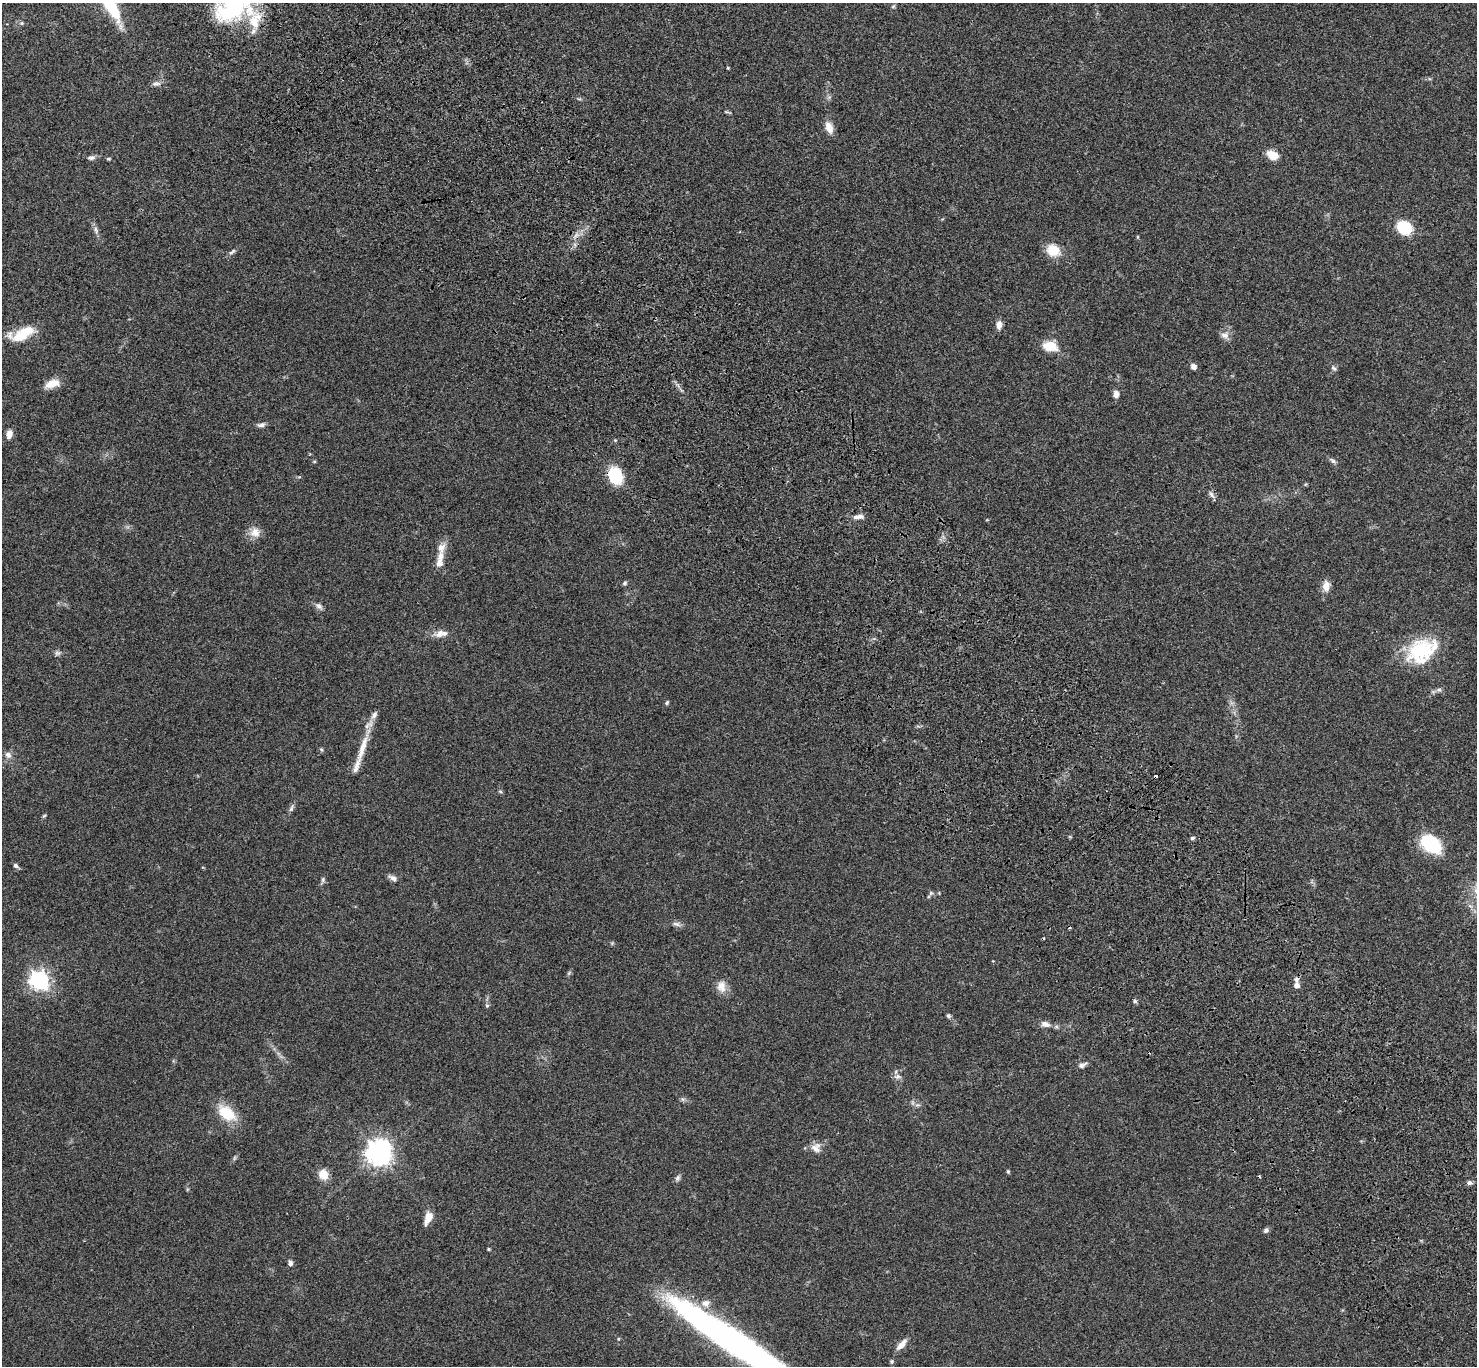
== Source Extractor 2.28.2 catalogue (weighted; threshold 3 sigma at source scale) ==
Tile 6 of 4 x 4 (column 2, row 2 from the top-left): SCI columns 1576-3050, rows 2971-4334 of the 6104 x 6081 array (HDU 1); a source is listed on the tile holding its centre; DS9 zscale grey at full resolution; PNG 1479 x 1368 px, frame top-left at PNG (2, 3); no overlay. Shown black and unused: <1% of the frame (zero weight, under 3 of 4 exposures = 6% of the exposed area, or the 3 px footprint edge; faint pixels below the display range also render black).
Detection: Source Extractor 2.28.2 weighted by HDU 2 'WHT'; one run over the whole footprint, this tile lists its part. Background 0.0494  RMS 0.0056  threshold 0.0251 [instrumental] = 3 sigma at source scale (4.5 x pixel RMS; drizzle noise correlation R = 1.50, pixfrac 1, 0.05/0.05 arcsec/px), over >= 5 px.
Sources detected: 96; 2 too faint to see at this stretch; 2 inside a brighter object's white glare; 4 cosmic-ray / hot-pixel residue — not listed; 8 inside a brighter listed object's ellipse — not listed separately; the other 80 listed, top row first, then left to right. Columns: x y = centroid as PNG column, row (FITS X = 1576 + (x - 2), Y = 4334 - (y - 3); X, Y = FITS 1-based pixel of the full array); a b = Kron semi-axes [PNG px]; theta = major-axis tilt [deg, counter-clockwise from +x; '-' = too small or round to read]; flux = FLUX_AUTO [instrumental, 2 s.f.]
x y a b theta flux
110 4 37 10 -63 33
234 5 39 33 -13 57
893 6 6 5 - 0.76
22 23 6 5 - 0.82
728 68 4 3 - 0.47
156 84 13 6 10 2
579 99 6 4 -18 0.68
727 112 12 3 -14 0.84
829 127 15 8 -71 4.9
1273 155 13 9 -28 7
91 158 11 6 4 1.7
108 159 6 4 -2 0.7
1404 228 11 9 -33 26
96 230 11 6 -69 1.9
1053 250 16 13 -24 10
232 252 11 4 36 1.4
999 325 10 7 84 3
22 334 29 12 21 17
1225 335 12 10 -1 3.2
1050 346 14 10 -6 12
1193 367 7 6 - 2.3
1334 368 9 5 -52 1.3
52 384 17 9 19 6.8
1116 394 8 7 - 2.9
261 425 11 5 12 1.8
9 434 10 7 77 3.3
1333 461 11 5 -37 1.5
615 476 14 10 -65 27
1211 495 12 4 -53 1.5
858 517 15 6 6 2.7
255 532 14 14 - 5.1
441 548 16 10 73 4.8
625 583 6 5 - 0.92
1326 586 13 9 83 4.4
319 606 12 7 -41 2
440 633 14 9 40 3.7
1421 650 38 23 21 35
57 653 8 6 14 1.4
1439 689 8 5 15 1.4
667 702 5 5 - 0.92
362 748 53 8 72 11
321 749 5 4 - 0.71
8 755 9 8 - 2.7
500 791 5 5 - 0.72
291 808 12 5 65 1.5
44 816 7 4 44 0.69
1192 838 5 4 - 1.2
1430 844 22 15 -40 31
16 866 7 5 -35 1.5
393 878 13 6 -31 2.3
323 880 7 5 89 1.1
931 893 6 6 - 1
676 924 12 5 -15 1.9
569 973 7 4 46 0.83
39 980 7 7 - 260
1297 985 7 6 - 2.1
721 986 16 11 -85 5.3
1135 1001 5 5 - 1.1
487 1005 6 5 - 0.95
948 1016 6 5 - 0.98
1045 1024 12 7 -18 3.1
1082 1065 10 6 24 2.1
898 1076 9 7 -3 2.1
682 1099 7 4 -71 0.88
917 1105 7 4 17 1.1
226 1113 19 12 -36 19
816 1148 14 13 - 4.4
378 1154 8 7 - 460
234 1158 7 4 71 0.78
1008 1171 5 3 - 0.74
323 1174 10 8 -73 8.4
677 1178 9 6 69 1.5
1469 1183 7 5 3 1.5
428 1218 14 7 68 5.5
1266 1230 7 5 55 1.3
488 1249 4 3 - 0.69
290 1263 7 6 - 1.6
731 1339 124 20 -34 230
901 1345 15 6 47 4.4
892 1361 6 5 - 0.84
Isophote crosses this tile's border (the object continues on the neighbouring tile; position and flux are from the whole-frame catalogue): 3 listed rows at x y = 110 4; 234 5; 731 1339